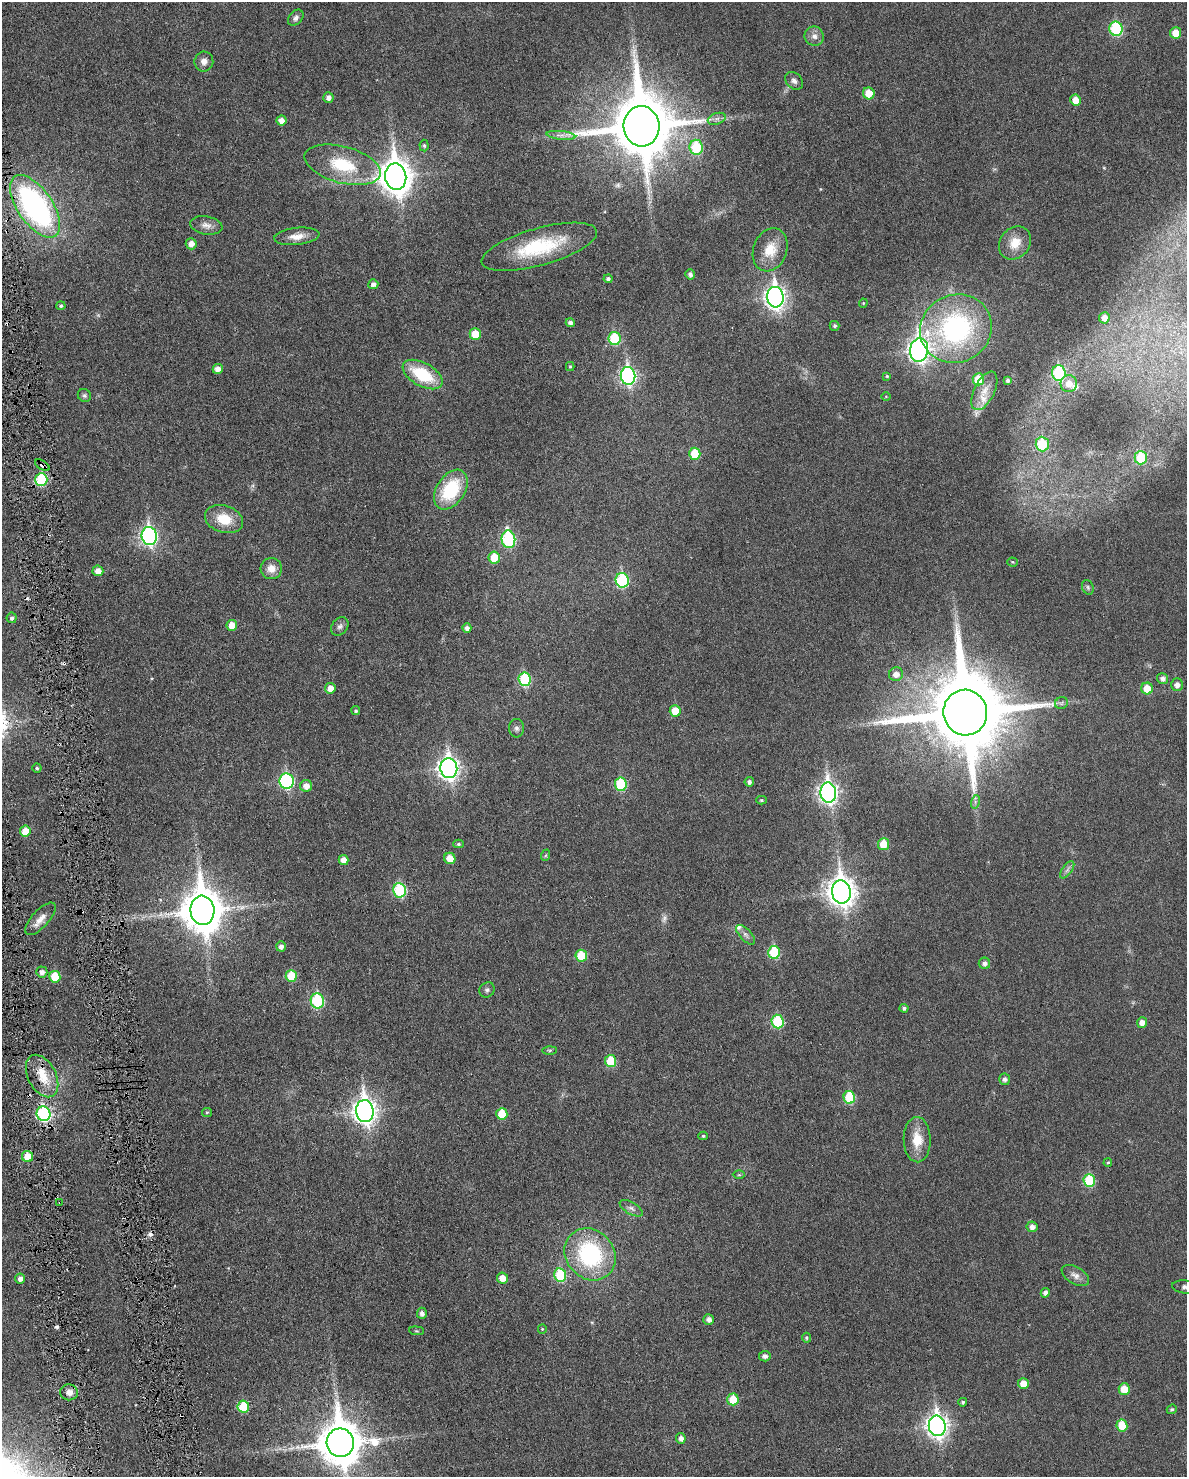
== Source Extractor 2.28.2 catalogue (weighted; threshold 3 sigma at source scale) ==
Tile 7 of 4 x 3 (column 3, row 2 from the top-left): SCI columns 2399-3583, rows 1634-3108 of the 4786 x 4824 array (HDU 1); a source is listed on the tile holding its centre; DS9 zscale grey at full resolution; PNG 1189 x 1479 px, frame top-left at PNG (2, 2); each listed source drawn as its Kron ellipse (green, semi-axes under 4 px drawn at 4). Shown black and unused: <1% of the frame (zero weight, under 3 of 6 exposures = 1% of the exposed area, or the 3 px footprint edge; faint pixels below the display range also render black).
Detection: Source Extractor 2.28.2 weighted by HDU 2 'WHT'; one run over the whole footprint, this tile lists its part. Background 0.0355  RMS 0.0047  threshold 0.019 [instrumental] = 3 sigma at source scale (4.09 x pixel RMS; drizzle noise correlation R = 1.36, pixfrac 0.8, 0.05/0.05 arcsec/px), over >= 5 px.
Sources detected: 169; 2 too faint to see at this stretch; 9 cosmic-ray / hot-pixel residue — neither listed nor drawn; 4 inside a brighter listed object's ellipse — not listed separately; the other 154 listed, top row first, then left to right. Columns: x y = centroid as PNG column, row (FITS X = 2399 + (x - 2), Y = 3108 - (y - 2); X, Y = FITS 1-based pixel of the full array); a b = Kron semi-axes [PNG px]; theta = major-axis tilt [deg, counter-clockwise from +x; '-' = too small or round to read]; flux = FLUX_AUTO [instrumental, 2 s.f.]
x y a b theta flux
296 18 9 6 47 1.6
1116 29 7 6 - 34
1175 33 6 5 - 6.4
814 36 10 9 - 2.5
204 62 10 9 - 2.4
794 81 10 7 -47 1.8
869 93 6 5 - 6.7
328 97 5 5 - 2
1075 100 5 5 - 4.5
717 119 9 5 19 1.5
281 121 5 5 - 2.9
642 126 20 18 -85 3300
561 135 14 4 -6 2
424 146 6 4 -85 0.71
696 147 8 6 -84 20
342 165 39 18 -15 22
396 177 13 10 -82 680
35 206 36 17 -55 110
206 225 16 9 -9 3
297 236 23 8 6 4.5
1015 243 18 14 51 7.1
191 244 5 5 - 2.6
539 247 60 18 16 29
770 250 22 17 70 8.9
690 274 5 4 - 1.6
608 279 4 4 - 1.3
373 284 5 5 - 1.8
775 297 10 8 -84 220
863 303 4 4 - 0.46
61 306 4 4 - 0.75
1104 318 5 5 - 3.1
570 323 4 4 - 1.4
835 326 5 5 - 0.9
956 329 36 33 26 71
475 334 5 5 - 8.7
614 338 6 6 - 21
919 350 11 9 83 210
570 367 4 4 - 0.59
218 369 5 5 - 2.7
1059 373 8 6 -87 30
423 375 22 11 -29 20
628 376 9 7 -83 100
887 376 4 4 - 0.58
978 379 6 5 - 12
1008 380 4 4 - 1.1
1069 384 8 8 - 4.2
984 391 21 10 64 4.9
84 395 7 6 - 0.92
886 396 4 3 - 0.31
1042 444 7 6 - 16
695 454 6 5 - 11
1141 458 6 6 - 18
42 465 8 4 -35 2.1
41 480 6 6 - 25
451 490 22 14 57 25
224 519 19 13 -17 9.6
149 536 9 7 -83 110
508 539 9 6 -80 49
494 557 6 6 - 8.3
1012 562 5 4 - 0.42
271 569 10 10 - 3.9
98 571 5 5 - 3.1
622 580 7 6 - 35
1088 587 7 5 -70 0.8
12 618 5 5 - 1.1
232 625 5 5 - 4.4
340 626 10 7 52 1.5
467 628 4 4 - 1.7
896 674 7 6 - 2.9
1163 678 6 5 - 1.7
525 679 7 6 - 27
1177 685 6 6 - 2.2
330 688 5 5 - 3.4
1147 688 6 6 - 7.7
1061 703 6 6 - 0.81
356 711 4 4 - 0.72
675 711 6 5 - 7.3
965 712 23 22 - 5800
516 728 9 7 -85 1.4
37 768 4 4 - 0.63
449 768 10 8 -85 230
287 781 7 7 - 58
749 782 5 5 - 1.4
621 784 7 6 - 22
306 786 6 6 - 2.9
828 793 10 8 -84 180
761 800 5 4 - 0.59
975 802 7 4 73 0.77
25 831 5 5 - 6
458 844 5 4 - 0.7
883 844 6 5 - 9.1
546 855 6 4 71 0.57
450 858 6 5 - 5.5
343 860 5 5 - 3.5
1067 870 10 5 55 1.4
400 890 7 6 - 34
841 892 11 9 -82 440
202 910 15 12 -84 1300
40 919 20 8 47 3.9
745 935 12 5 -47 1.7
281 946 5 4 - 1.8
774 952 6 6 - 21
581 956 6 5 - 12
984 963 6 5 - 1.6
42 972 5 5 - 1.9
291 976 6 5 - 12
55 977 6 5 - 11
487 990 8 7 - 1.1
317 1001 7 6 - 35
904 1008 4 4 - 1.1
778 1022 7 6 - 26
1142 1022 5 5 - 2.8
550 1050 7 4 1 0.62
611 1061 6 5 - 13
42 1076 23 14 -62 9
1005 1079 6 5 - 1.4
849 1097 6 6 - 20
365 1111 11 8 -84 300
207 1112 5 4 - 0.49
44 1114 7 7 - 57
502 1114 6 5 - 10
703 1136 4 4 - 0.55
917 1140 23 13 -89 8.6
27 1156 5 5 - 6.9
1108 1163 4 4 - 0.55
739 1175 6 4 0 0.55
1089 1180 6 6 - 21
60 1202 3 2 - 0.42
631 1208 13 6 -30 1.7
1032 1227 5 5 - 2.1
590 1254 27 24 -49 45
560 1275 7 6 - 21
1075 1275 15 8 -30 2.7
20 1278 5 5 - 2
502 1278 5 5 - 4.3
1185 1287 13 6 -6 1.6
1045 1293 5 4 - 1.7
422 1313 5 5 - 1.9
709 1319 5 5 - 1.9
542 1329 4 4 - 0.47
416 1331 7 3 -5 0.48
807 1338 5 4 - 0.71
765 1356 6 5 - 1.6
1023 1384 5 5 - 5.2
1124 1389 6 5 - 6.4
69 1392 9 8 - 3
733 1399 6 5 - 11
963 1402 4 4 - 0.77
243 1407 6 5 - 16
1172 1409 5 4 - 0.72
1122 1425 6 5 - 10
937 1426 10 8 -82 230
681 1438 5 5 - 1.9
340 1443 14 13 - 1400
Overlapping masked pixels (flux is a lower limit): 4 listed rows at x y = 42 465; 42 1076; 44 1114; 60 1202
Isophote crosses this tile's border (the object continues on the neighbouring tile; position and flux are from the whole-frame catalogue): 2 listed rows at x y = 1185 1287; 340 1443